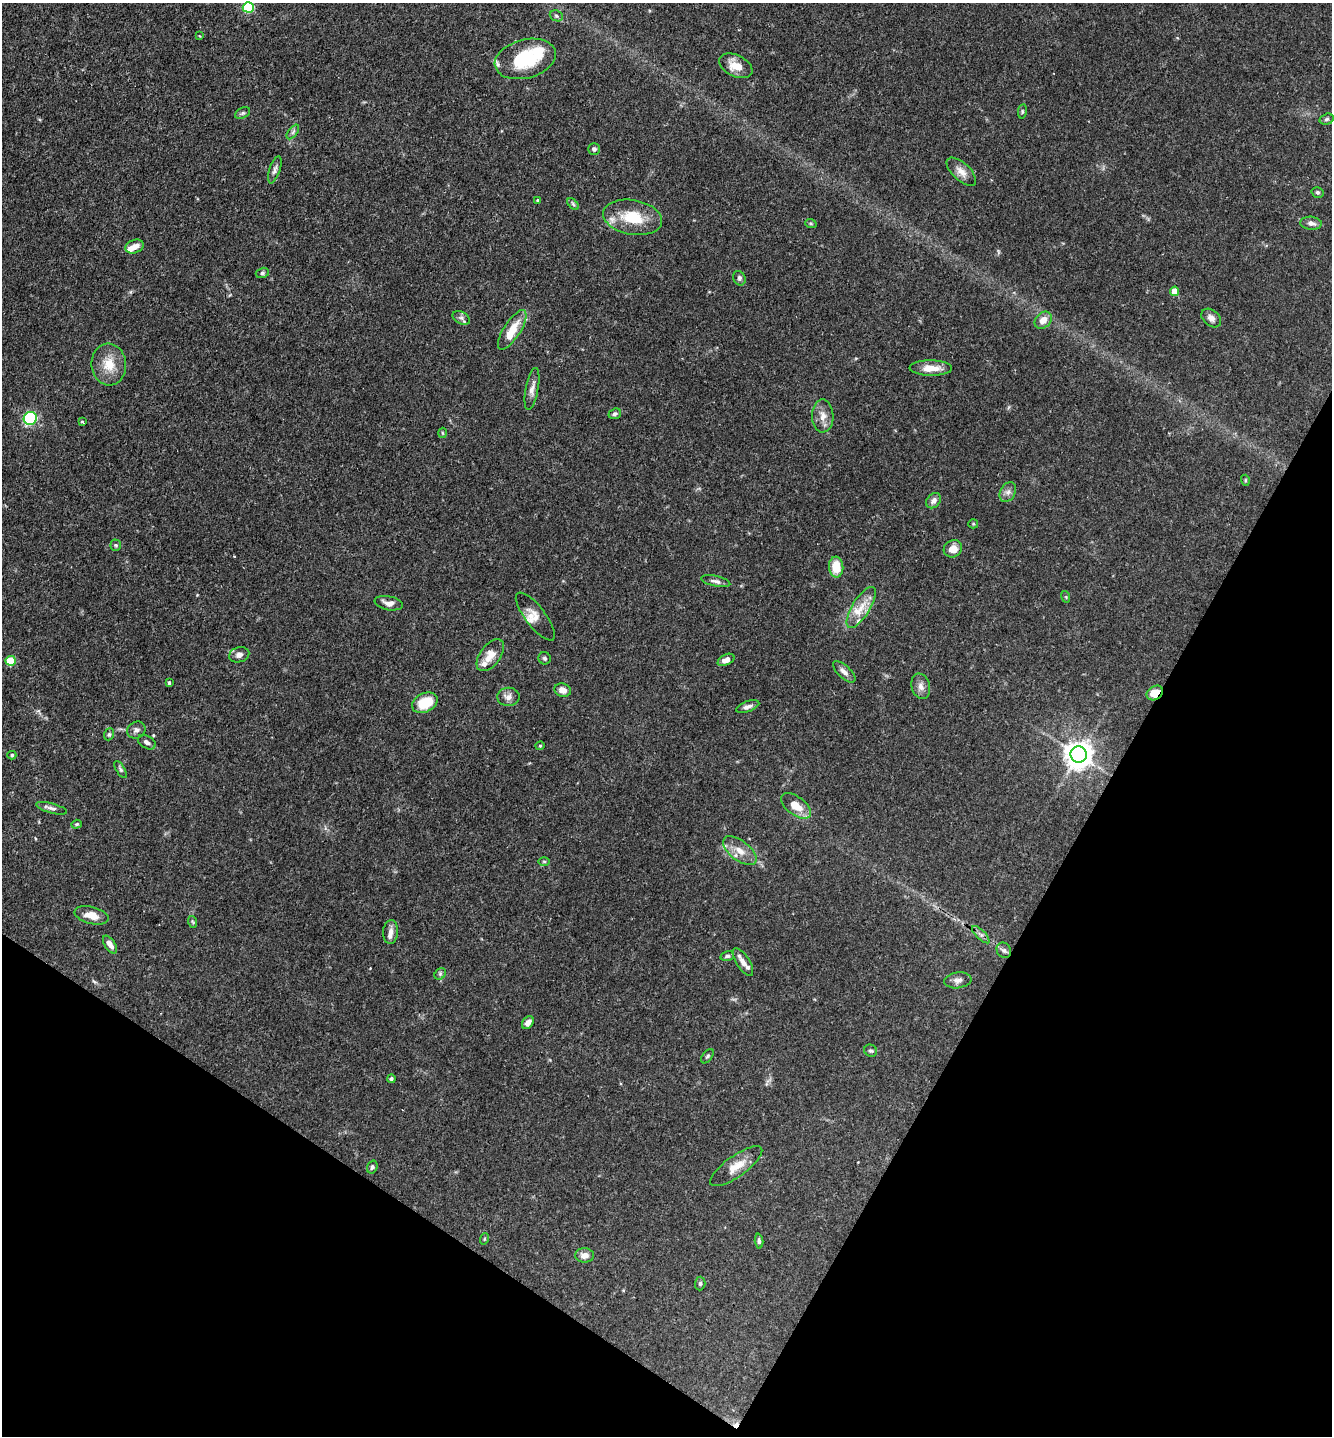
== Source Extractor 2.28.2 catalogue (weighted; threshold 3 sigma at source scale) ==
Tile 15 of 4 x 4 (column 3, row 4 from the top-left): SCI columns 2892-4221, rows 94-1527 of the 5929 x 5919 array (HDU 1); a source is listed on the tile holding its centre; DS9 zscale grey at full resolution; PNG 1334 x 1438 px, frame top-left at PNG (2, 3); each listed source drawn as its Kron ellipse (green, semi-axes under 4 px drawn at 4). Shown black and unused: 26% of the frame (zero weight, under 3 of 4 exposures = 9% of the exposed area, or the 3 px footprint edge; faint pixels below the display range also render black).
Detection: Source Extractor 2.28.2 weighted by HDU 2 'WHT'; one run over the whole footprint, this tile lists its part. Background 0.0893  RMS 0.0038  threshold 0.0171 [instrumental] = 3 sigma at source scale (4.5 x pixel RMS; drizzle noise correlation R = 1.50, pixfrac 1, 0.05/0.05 arcsec/px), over >= 5 px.
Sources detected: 103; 2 inside a brighter object's white glare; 2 cosmic-ray / hot-pixel residue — neither listed nor drawn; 8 inside a brighter listed object's ellipse — not listed separately; the other 91 listed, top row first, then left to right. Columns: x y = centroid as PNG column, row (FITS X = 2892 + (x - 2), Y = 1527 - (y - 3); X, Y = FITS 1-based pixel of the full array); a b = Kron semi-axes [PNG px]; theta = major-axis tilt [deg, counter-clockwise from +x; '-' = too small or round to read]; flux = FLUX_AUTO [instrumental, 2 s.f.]
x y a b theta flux
248 7 5 5 - 32
556 16 7 5 -22 0.71
200 36 3 2 - 0.27
525 59 31 19 15 22
736 66 18 10 -25 5.3
1022 111 7 3 82 0.55
243 113 8 5 27 0.78
1327 119 7 5 17 0.82
293 132 8 4 53 0.99
594 149 6 6 - 1
275 170 14 5 71 1.4
961 172 18 8 -43 3.2
1318 192 6 5 - 0.67
538 200 3 3 - 0.51
573 204 7 4 -46 0.63
633 217 30 17 -10 14
1311 223 11 6 -4 1.7
811 224 6 4 -19 0.5
134 247 9 6 19 3.2
262 273 6 5 - 0.74
739 278 7 6 - 0.95
1175 291 4 4 - 7.1
461 318 9 6 -27 1.2
1211 318 11 7 -40 2.1
1043 320 10 7 46 3.7
512 330 23 8 57 7.8
109 364 21 17 -84 7.5
931 368 21 7 -1 5.3
532 389 21 6 79 2.3
615 414 6 5 - 0.82
823 416 16 10 -89 3.5
30 418 6 6 - 45
82 422 3 3 - 0.7
442 433 5 3 - 0.37
1245 480 5 3 - 0.37
1008 492 10 7 61 1.8
934 501 8 6 47 1.9
973 524 5 4 - 0.44
116 545 5 5 - 0.57
953 549 9 8 - 3.8
836 567 10 7 -84 7.5
716 581 15 5 -12 1.4
1066 597 6 3 -73 0.36
389 603 14 7 -11 2.5
861 607 23 9 58 5.7
535 617 29 10 -52 4
239 655 10 7 16 1.7
490 655 18 10 54 5
545 658 6 6 - 0.8
726 660 9 5 26 2.1
11 661 5 5 - 14
844 672 14 6 -43 2.1
169 683 4 3 - 0.64
921 686 13 9 -73 2.4
563 690 8 6 -17 2.5
1155 693 9 6 35 5.7
508 697 11 9 2 2.2
425 703 13 9 27 11
748 707 12 5 20 1.6
136 730 9 8 - 1.4
109 734 6 5 - 0.65
147 742 9 6 -31 1.3
540 746 4 4 - 0.39
1079 754 8 8 - 480
12 755 4 4 - 0.5
120 769 10 4 -56 0.76
796 806 17 9 -37 5.6
52 808 16 5 -15 1.4
76 824 5 4 - 0.47
740 851 20 10 -38 4.5
544 861 6 4 0 0.5
92 915 17 8 -14 4.8
193 922 6 3 -70 0.45
391 932 12 7 86 2.2
981 935 11 4 -45 1.2
110 945 10 5 -56 2.2
1004 950 8 7 - 1.2
727 956 7 5 13 0.9
743 962 16 6 -57 2.9
440 974 6 5 - 0.71
958 980 13 8 7 1.9
528 1023 7 5 55 2.1
871 1051 7 5 -33 0.8
707 1056 8 5 52 0.7
391 1079 4 4 - 0.64
736 1166 31 10 35 5.6
372 1167 7 5 72 0.92
484 1239 6 3 71 0.39
759 1241 7 4 -85 0.87
584 1255 9 7 1 2.5
700 1283 7 5 87 0.72
Overlapping masked pixels (flux is a lower limit): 1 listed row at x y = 1155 693
Isophote crosses this tile's border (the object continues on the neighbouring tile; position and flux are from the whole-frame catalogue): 1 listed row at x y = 248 7